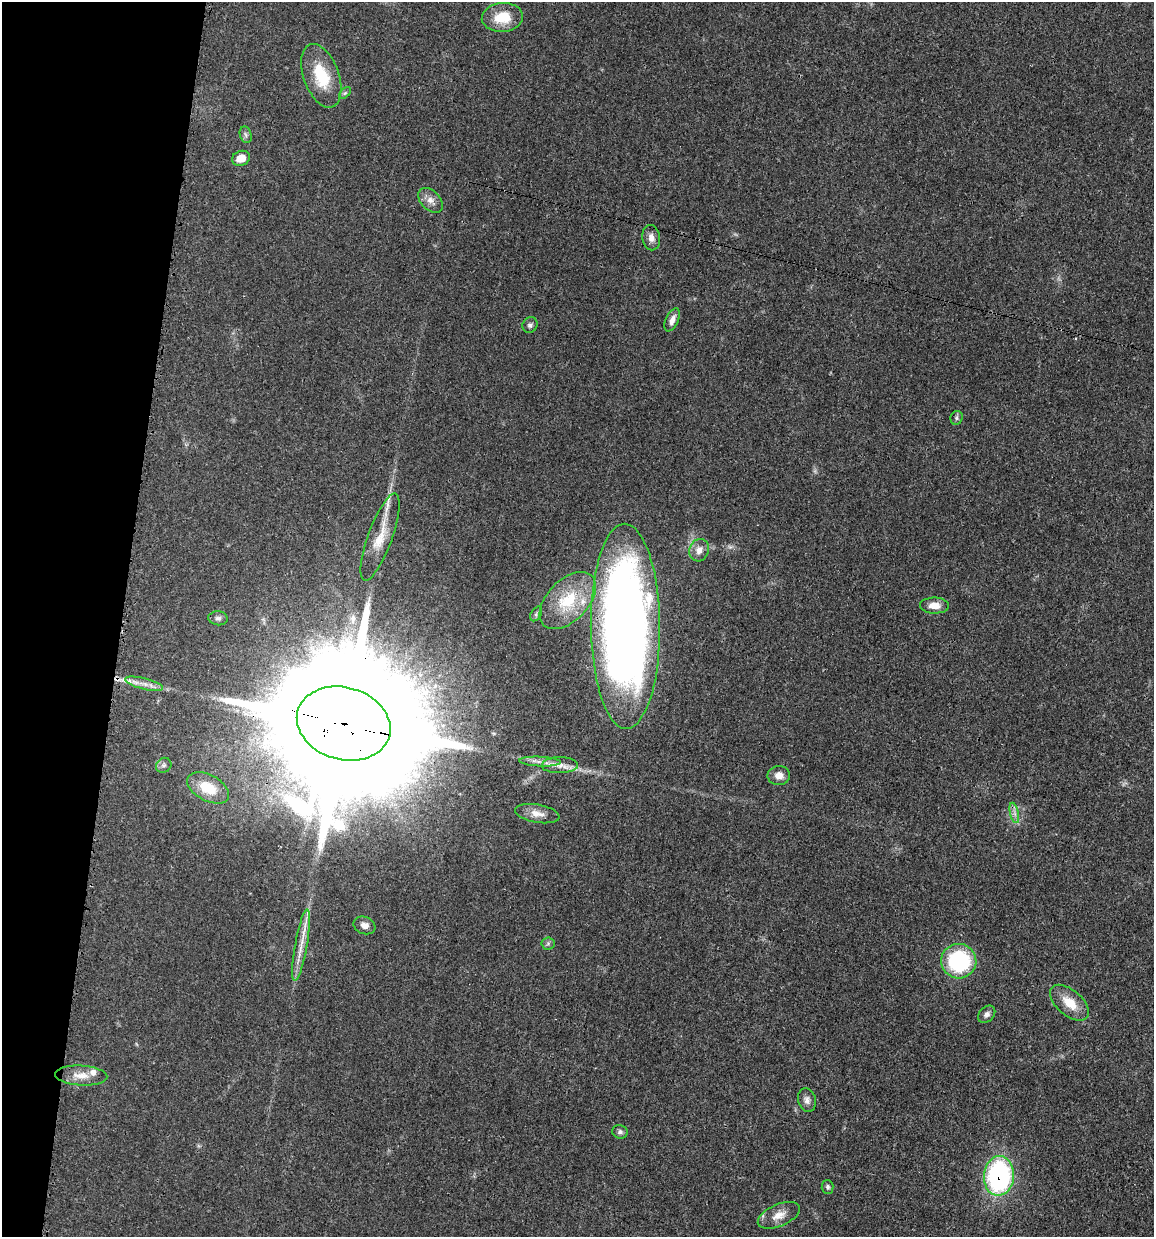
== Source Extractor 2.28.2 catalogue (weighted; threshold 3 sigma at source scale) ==
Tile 9 of 4 x 4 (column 1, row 3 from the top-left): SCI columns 247-1398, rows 1242-2476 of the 4983 x 4952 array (HDU 1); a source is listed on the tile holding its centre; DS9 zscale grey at full resolution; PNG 1156 x 1239 px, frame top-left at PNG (2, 2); each listed source drawn as its Kron ellipse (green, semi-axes under 4 px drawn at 4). Shown black and unused: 11% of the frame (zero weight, under 3 of 4 exposures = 1% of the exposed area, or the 3 px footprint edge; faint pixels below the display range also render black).
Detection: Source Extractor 2.28.2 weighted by HDU 2 'WHT'; one run over the whole footprint, this tile lists its part. Background 0.0209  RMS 0.0023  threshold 0.0103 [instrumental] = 3 sigma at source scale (4.5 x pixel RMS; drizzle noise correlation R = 1.50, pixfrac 1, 0.05/0.05 arcsec/px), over >= 5 px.
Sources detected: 43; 1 long thin detection or spike segment (spike, bleed or trail) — neither listed nor drawn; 4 inside a brighter listed object's ellipse — not listed separately; the other 38 listed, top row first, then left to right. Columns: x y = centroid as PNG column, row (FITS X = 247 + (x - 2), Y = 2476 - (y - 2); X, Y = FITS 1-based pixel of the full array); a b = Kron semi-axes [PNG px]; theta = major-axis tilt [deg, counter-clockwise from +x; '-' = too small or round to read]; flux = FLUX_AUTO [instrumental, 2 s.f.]
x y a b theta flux
502 17 20 14 5 6.2
321 76 33 17 -70 9.2
345 93 7 4 44 0.4
246 135 8 5 -73 0.66
241 158 9 7 21 2.7
430 200 15 9 -45 1.8
651 238 13 9 -80 1.5
672 320 12 6 65 1.5
530 325 8 7 - 0.75
957 418 7 6 - 0.52
380 537 46 12 70 5.7
699 550 11 9 67 1.9
568 601 34 20 46 11
934 606 14 8 -2 2.4
536 614 8 5 59 0.44
218 618 9 7 -7 0.75
625 626 102 34 -90 240
144 684 20 5 -14 1.8
344 723 47 36 -16 18000
540 762 21 5 -2 1.6
164 765 8 7 - 0.72
560 765 18 8 1 2.1
779 776 11 9 1 2
208 788 23 13 -28 6.6
1014 813 10 4 -77 0.95
537 814 22 9 -10 2.2
364 925 11 8 -21 1.3
548 943 6 6 - 0.49
301 945 36 6 80 3.6
959 961 17 17 - 22
1070 1003 23 12 -41 4.7
987 1014 10 7 45 0.89
81 1076 26 10 -3 3.3
807 1100 12 8 -75 1.2
620 1132 8 6 -13 0.68
999 1176 20 15 85 43
828 1187 7 6 - 0.56
779 1215 22 11 23 2.9
Overlapping masked pixels (flux is a lower limit): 3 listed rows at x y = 625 626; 344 723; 999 1176